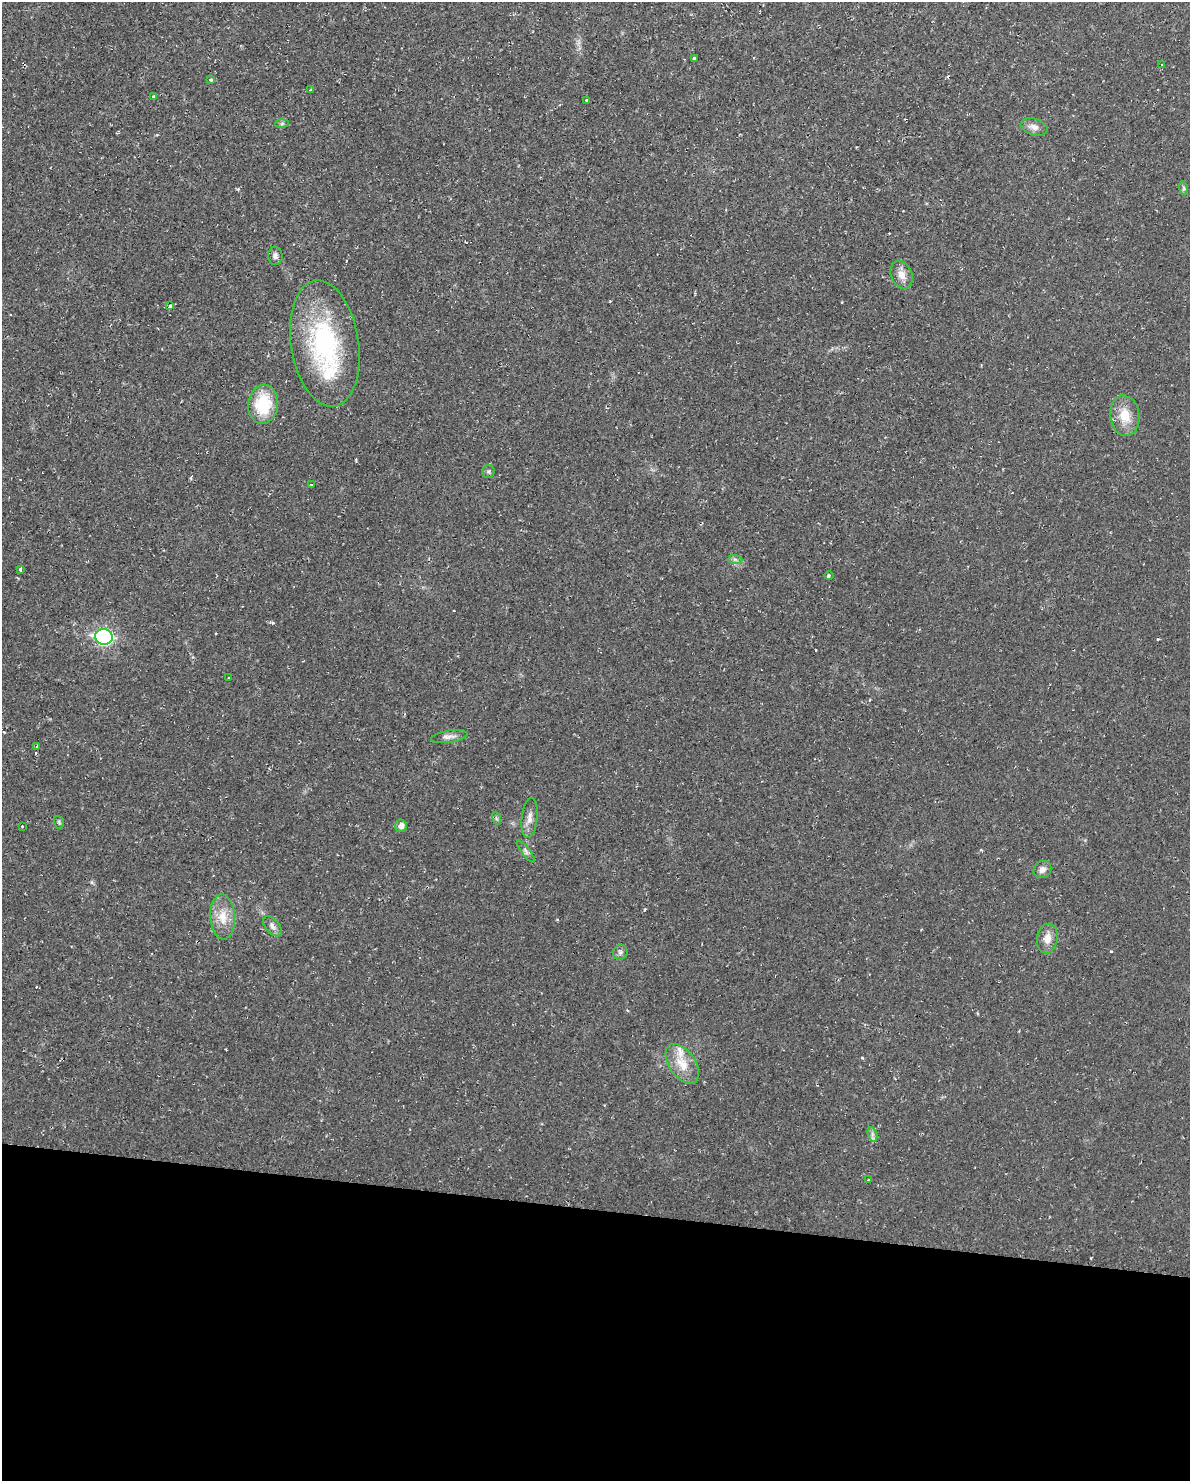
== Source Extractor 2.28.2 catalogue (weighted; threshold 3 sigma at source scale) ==
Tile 10 of 4 x 3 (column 2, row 3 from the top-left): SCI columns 1189-2376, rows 112-1590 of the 4751 x 4773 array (HDU 1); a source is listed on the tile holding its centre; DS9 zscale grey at full resolution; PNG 1192 x 1483 px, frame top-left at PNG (2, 2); each listed source drawn as its Kron ellipse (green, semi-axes under 4 px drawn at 4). Shown black and unused: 18% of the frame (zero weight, under 2 of 3 exposures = <1% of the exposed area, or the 3 px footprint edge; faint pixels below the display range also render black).
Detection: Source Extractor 2.28.2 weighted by HDU 2 'WHT'; one run over the whole footprint, this tile lists its part. Background 0.02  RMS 0.0061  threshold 0.0274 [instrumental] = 3 sigma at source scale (4.5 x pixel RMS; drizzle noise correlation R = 1.50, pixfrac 1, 0.05/0.05 arcsec/px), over >= 5 px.
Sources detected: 46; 6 cosmic-ray / hot-pixel residue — neither listed nor drawn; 2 inside a brighter listed object's ellipse — not listed separately; the other 38 listed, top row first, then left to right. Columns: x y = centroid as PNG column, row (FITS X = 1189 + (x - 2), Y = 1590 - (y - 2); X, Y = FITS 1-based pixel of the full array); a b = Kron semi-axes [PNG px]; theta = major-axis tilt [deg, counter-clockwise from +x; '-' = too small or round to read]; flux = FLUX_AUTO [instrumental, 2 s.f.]
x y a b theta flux
694 58 3 3 - 6.8
1162 65 3 3 - 0.93
210 79 3 3 - 1.8
311 90 3 3 - 0.53
154 96 3 3 - 3
586 100 3 3 - 2.5
282 124 7 4 2 1.1
1034 127 14 8 -17 3.9
1183 188 7 4 -71 1
275 256 9 7 -83 2.3
902 275 14 10 -65 5.4
170 306 4 3 - 11
325 343 63 34 -81 86
263 404 19 15 82 26
1125 416 20 14 -83 12
488 471 6 6 - 1.3
311 484 3 2 - 0.43
735 559 7 4 -1 1.3
20 569 4 3 - 2.4
829 575 5 3 - 0.79
104 637 9 7 -13 140
229 678 3 2 - 0.51
449 737 18 6 9 3.3
37 746 3 3 - 0.7
496 818 7 4 -72 0.94
530 818 20 7 84 4.6
59 822 6 5 - 0.93
22 826 3 3 - 5.7
401 826 6 6 - 3.1
526 851 13 4 -52 1.6
1042 869 9 8 - 3
223 917 22 12 -86 11
272 926 12 7 -49 2.8
1047 938 15 10 81 5.9
620 952 7 7 - 1.8
682 1064 22 13 -55 11
872 1134 7 4 -72 1.6
868 1179 3 2 - 0.53
Unlisted compact peaks at least as high as the median listed source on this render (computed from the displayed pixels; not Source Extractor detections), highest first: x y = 1111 951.